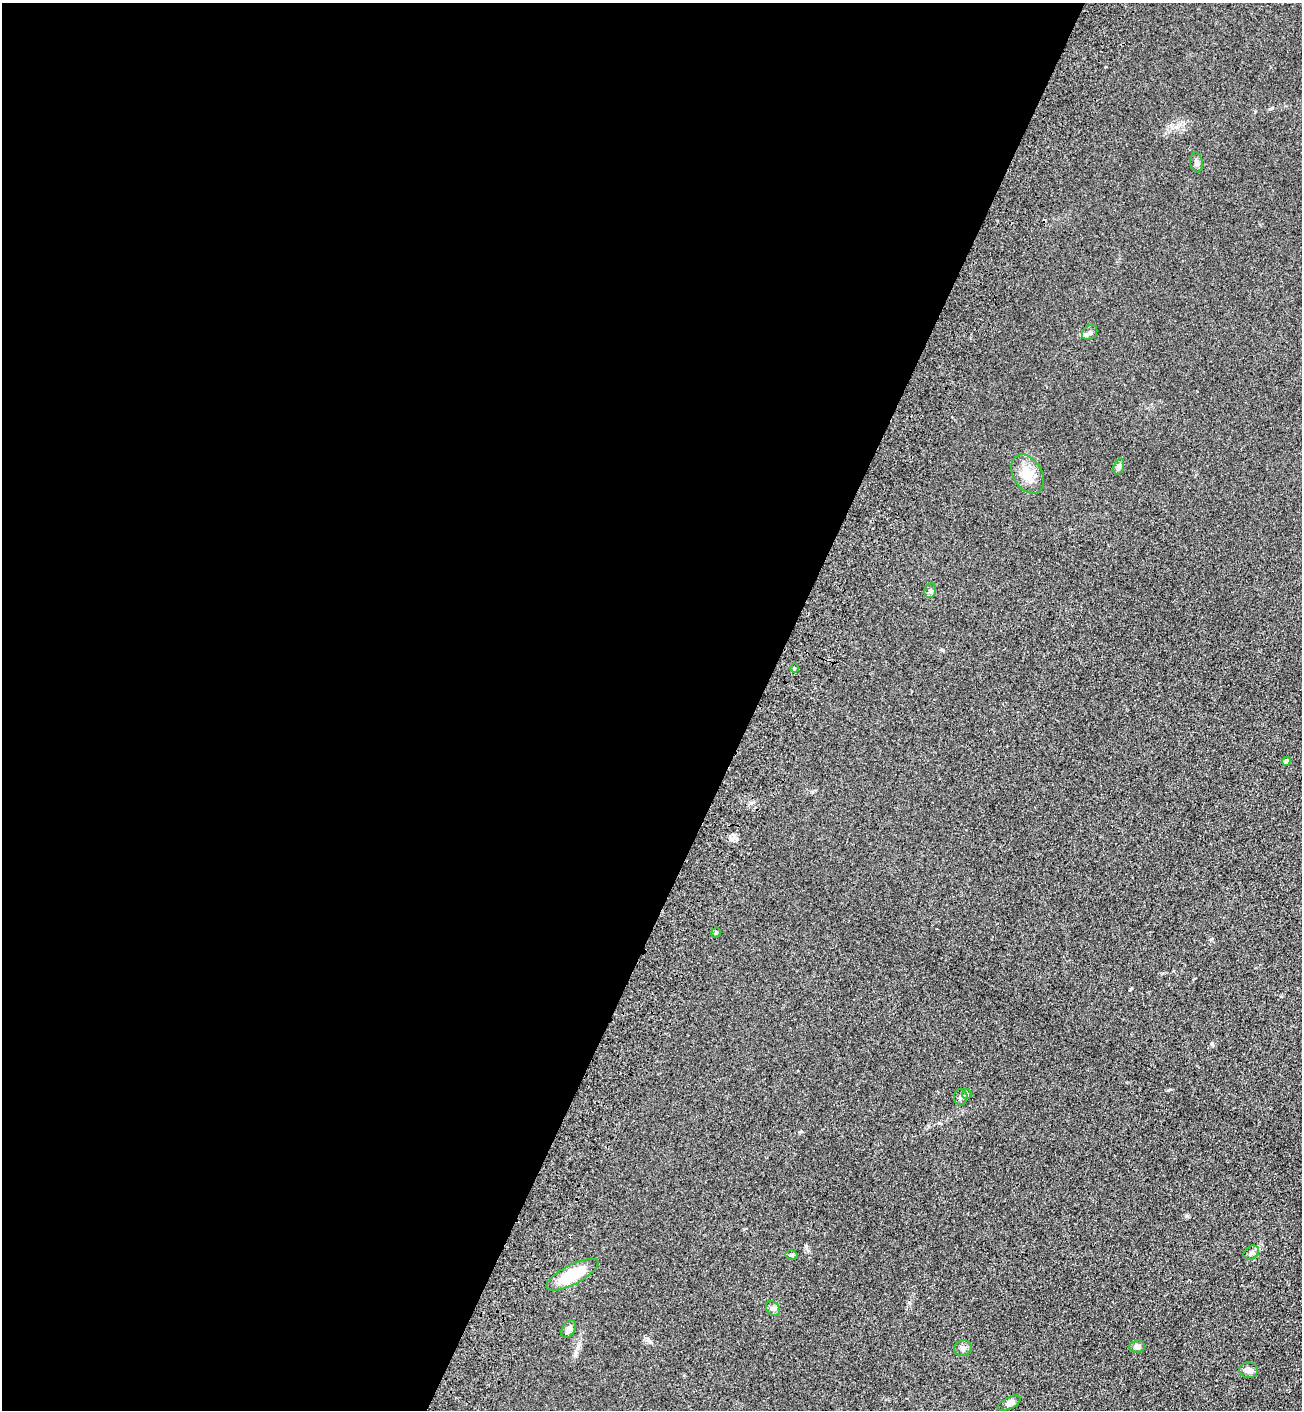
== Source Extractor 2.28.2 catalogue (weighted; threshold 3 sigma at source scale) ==
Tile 5 of 4 x 4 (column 1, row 2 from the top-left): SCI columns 256-1555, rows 2879-4286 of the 5841 x 5757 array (HDU 1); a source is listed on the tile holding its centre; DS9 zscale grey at full resolution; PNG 1304 x 1412 px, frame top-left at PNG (2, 3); each listed source drawn as its Kron ellipse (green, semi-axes under 4 px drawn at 4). Shown black and unused: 58% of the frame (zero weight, under 3 of 4 exposures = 6% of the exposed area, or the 3 px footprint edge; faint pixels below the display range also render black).
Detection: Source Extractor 2.28.2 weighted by HDU 2 'WHT'; one run over the whole footprint, this tile lists its part. Background 0.119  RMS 0.0089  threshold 0.0402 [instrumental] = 3 sigma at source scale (4.5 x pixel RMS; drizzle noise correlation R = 1.50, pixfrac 1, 0.05/0.05 arcsec/px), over >= 5 px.
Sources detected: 19; all 19 listed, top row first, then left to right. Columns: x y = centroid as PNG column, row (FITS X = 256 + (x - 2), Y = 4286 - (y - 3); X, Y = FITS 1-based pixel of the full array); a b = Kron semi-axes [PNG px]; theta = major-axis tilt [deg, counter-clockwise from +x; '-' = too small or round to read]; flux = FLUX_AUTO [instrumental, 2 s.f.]
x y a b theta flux
1196 162 10 6 -81 2.9
1090 332 8 6 44 2.9
1119 467 8 5 71 1.9
1028 474 21 14 -59 14
930 591 7 5 76 2.2
794 668 5 3 - 0.87
1286 761 4 4 - 2.8
716 933 5 4 - 1.3
967 1094 5 4 - 1.1
961 1097 8 7 - 2.5
1251 1253 8 6 34 2.5
792 1255 6 4 -11 1.3
572 1275 29 10 27 32
773 1309 8 6 -49 2.4
569 1329 10 6 57 4.2
1137 1347 8 6 6 3.1
963 1348 9 7 15 2.9
1248 1370 9 8 - 4.5
1009 1403 12 6 26 3.7
Unlisted compact peaks at least as high as the median listed source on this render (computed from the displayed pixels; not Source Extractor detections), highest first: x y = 1168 1090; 1212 1044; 578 1347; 806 1246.